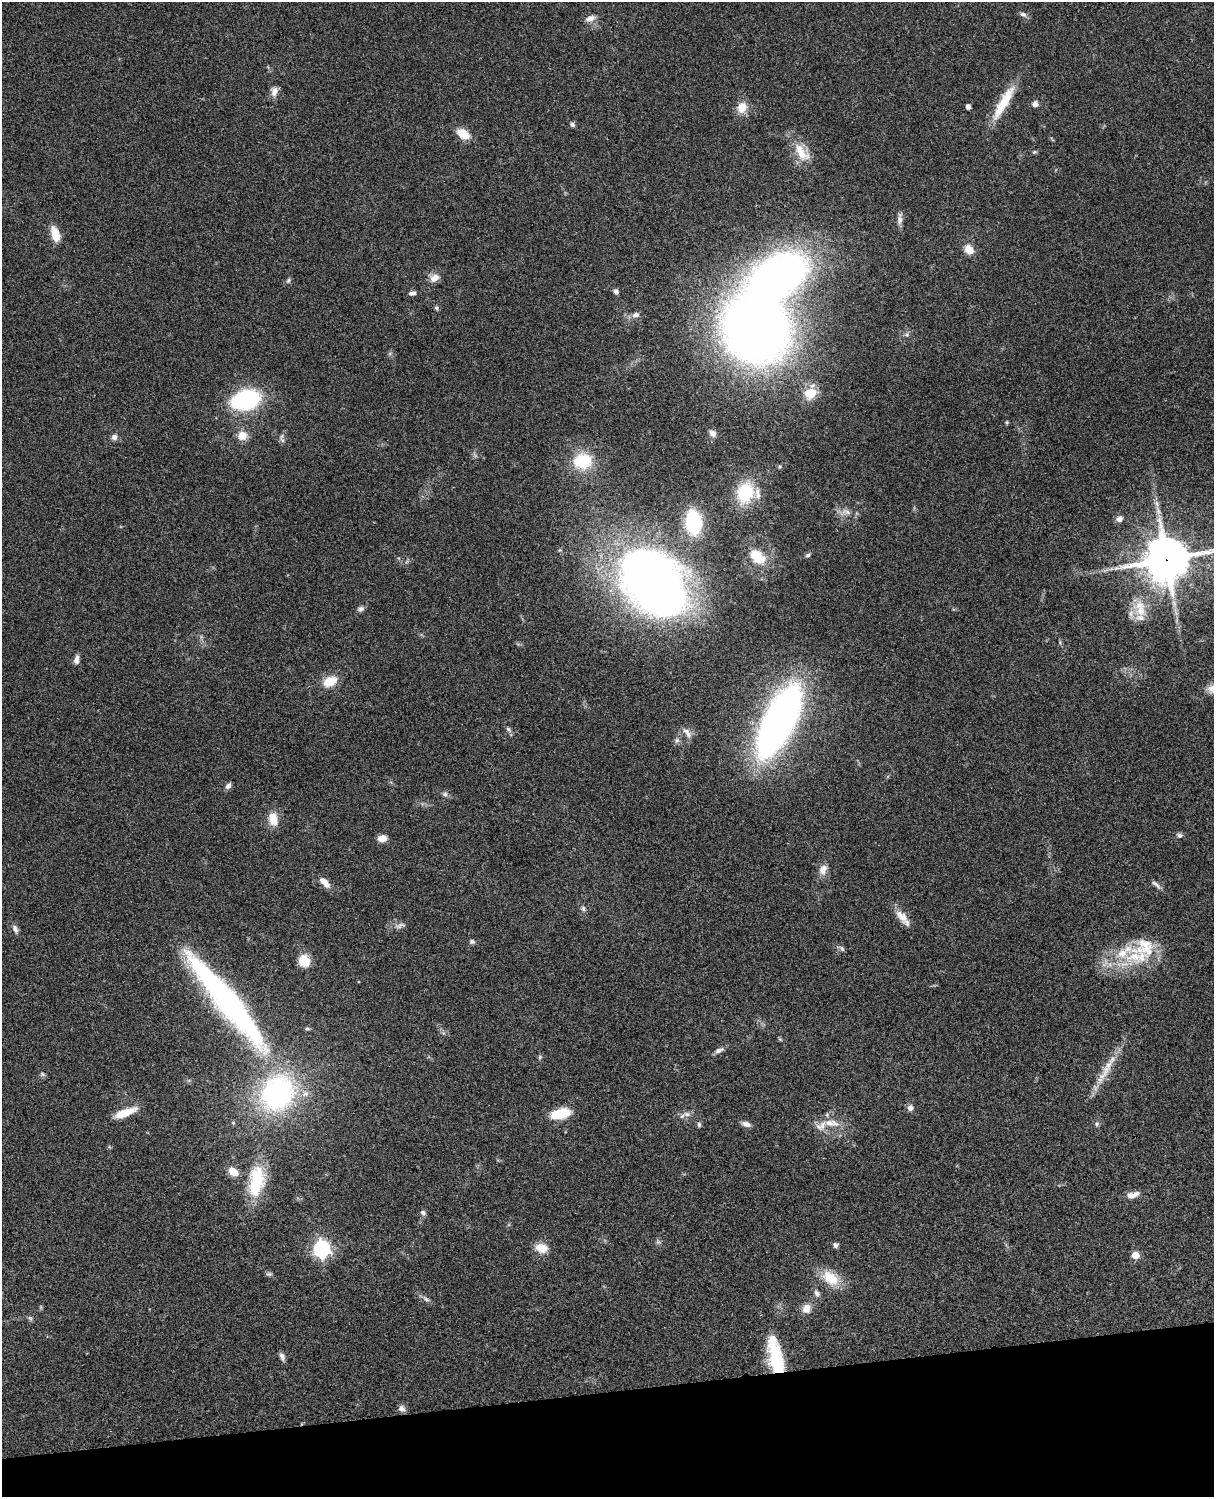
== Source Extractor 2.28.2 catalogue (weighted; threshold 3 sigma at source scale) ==
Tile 10 of 4 x 3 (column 2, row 3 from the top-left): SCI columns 1333-2544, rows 277-1771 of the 5086 x 4926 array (HDU 1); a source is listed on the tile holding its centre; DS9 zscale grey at full resolution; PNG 1216 x 1499 px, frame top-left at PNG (2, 2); no overlay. Shown black and unused: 7% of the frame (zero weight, under 3 of 4 exposures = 6% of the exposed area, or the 3 px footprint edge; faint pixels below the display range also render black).
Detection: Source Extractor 2.28.2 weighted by HDU 2 'WHT'; one run over the whole footprint, this tile lists its part. Background 0.0785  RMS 0.0058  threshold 0.0259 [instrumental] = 3 sigma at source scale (4.5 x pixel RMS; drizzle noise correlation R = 1.50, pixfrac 1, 0.05/0.05 arcsec/px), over >= 5 px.
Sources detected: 109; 2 inside a brighter object's white glare — not listed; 7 inside a brighter listed object's ellipse — not listed separately; the other 100 listed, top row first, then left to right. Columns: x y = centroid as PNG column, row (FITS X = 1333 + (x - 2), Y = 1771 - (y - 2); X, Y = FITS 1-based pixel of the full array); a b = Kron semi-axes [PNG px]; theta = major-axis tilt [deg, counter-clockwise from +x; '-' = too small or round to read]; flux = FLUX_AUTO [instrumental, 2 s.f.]
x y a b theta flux
1023 14 9 6 -25 1.9
590 18 12 7 22 3.7
274 91 13 9 83 3.8
1003 103 49 11 60 19
1035 104 7 7 - 2.7
968 106 4 4 - 2.7
742 107 14 12 71 7.9
572 125 6 5 - 1.4
463 134 15 9 -33 9.8
1034 152 7 4 25 0.81
801 153 29 14 -51 13
900 219 18 6 85 2.8
55 235 14 7 -73 12
969 250 8 6 -48 11
434 278 13 10 23 4.4
288 280 8 5 63 1.2
616 291 7 6 - 1.4
412 293 8 5 10 2.1
436 308 6 5 - 1
636 315 10 7 15 2.5
756 329 53 48 -42 560
907 334 6 6 - 1.3
810 393 17 14 13 11
245 400 18 12 14 97
1007 422 5 4 - 0.66
712 433 10 8 -45 2.6
242 436 13 12 - 6.2
114 437 8 8 - 2.4
282 440 10 4 -54 1.5
582 461 20 16 11 26
779 466 6 6 - 0.83
745 493 23 17 73 29
1157 503 9 5 -71 2.2
846 512 15 9 -10 4.6
1119 519 8 7 - 3
693 522 16 10 -84 68
560 550 5 5 - 0.69
808 555 7 5 20 1.2
757 557 20 14 -40 14
1166 559 16 14 11 2000
653 582 62 43 -42 480
361 609 9 7 16 1.8
1140 611 19 17 -86 13
76 660 11 6 79 2.9
330 681 12 8 23 14
779 720 45 17 64 500
508 729 9 5 -46 1.5
687 733 17 7 -51 3.5
677 740 8 6 90 1.7
228 786 8 6 53 2.1
445 794 7 7 - 1.7
273 819 16 11 -78 9
1180 835 7 7 - 1.5
382 838 8 6 10 6.1
823 870 16 10 72 4.7
324 882 18 8 -44 4.8
1156 884 16 5 -40 2.2
583 908 7 6 - 1.5
902 916 22 10 -49 6.9
400 925 17 6 14 2.7
15 929 12 6 -66 2.2
472 942 8 6 1 1.4
842 949 8 6 -51 1.4
1134 956 28 21 19 28
304 961 11 10 - 11
228 1001 111 19 -51 220
307 1029 7 4 -8 0.89
780 1039 6 4 -19 0.71
719 1050 13 6 22 2.4
540 1057 6 5 - 0.94
1104 1073 32 11 58 12
42 1074 8 5 -17 1.1
277 1093 38 33 58 110
910 1108 8 7 - 2.6
125 1113 26 8 22 12
560 1114 19 9 13 19
687 1114 12 7 -1 2.9
233 1123 5 5 - 0.81
831 1123 26 10 -6 8.9
746 1124 11 6 -16 2.9
1097 1124 7 6 - 1.2
699 1125 6 6 - 1.3
233 1172 9 7 -30 8.7
256 1178 42 21 83 26
1132 1196 11 8 9 4.3
423 1213 8 6 -45 1.6
658 1242 5 5 - 1.1
835 1245 7 5 -70 1.6
541 1248 14 10 -14 8.2
321 1249 7 7 - 210
1135 1255 5 5 - 13
269 1274 8 5 0 1.2
831 1278 24 16 -38 14
817 1293 10 7 -63 2.2
426 1299 12 6 -35 2.1
806 1309 11 10 - 5.3
30 1318 7 5 -43 1.2
282 1356 10 6 -66 2.2
777 1361 34 15 -76 35
402 1408 9 8 - 2.5
Overlapping masked pixels (flux is a lower limit): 2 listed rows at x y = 1166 559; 777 1361
Isophote crosses this tile's border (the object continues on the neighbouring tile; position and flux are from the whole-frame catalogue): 1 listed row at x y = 1166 559